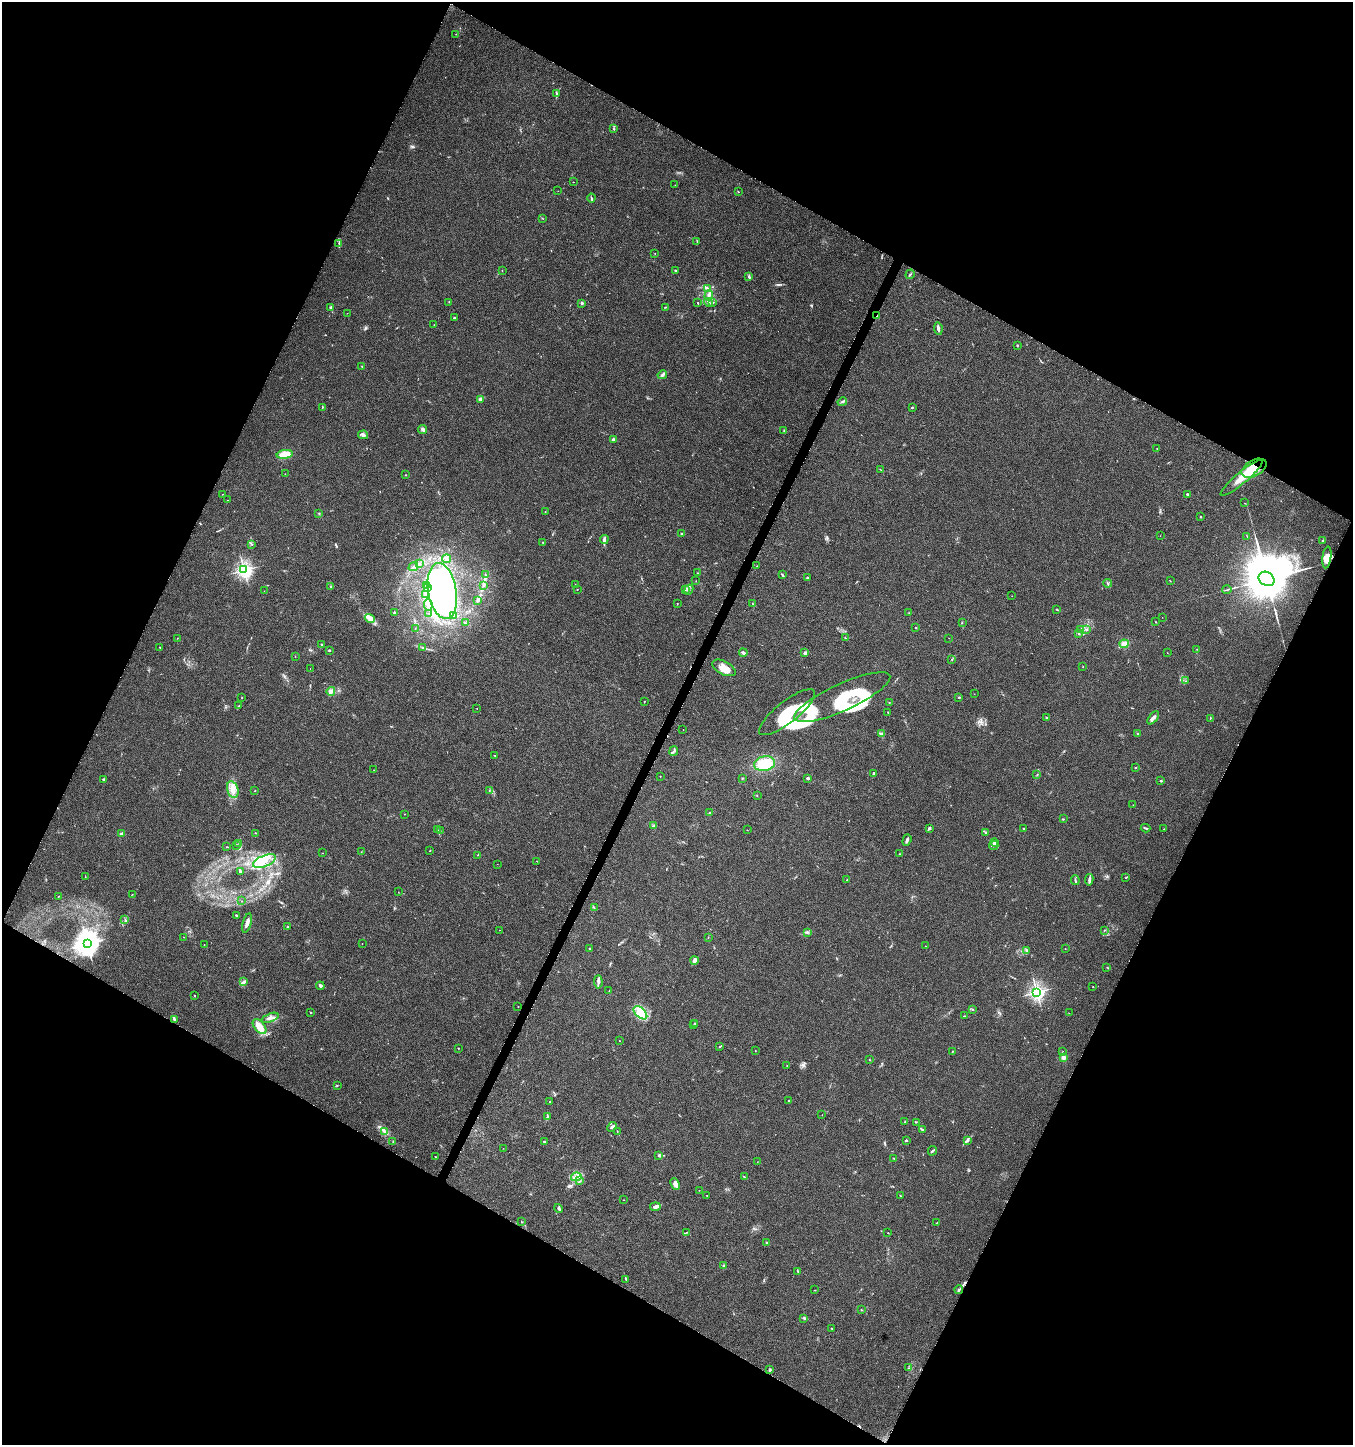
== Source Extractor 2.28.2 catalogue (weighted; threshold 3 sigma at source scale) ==
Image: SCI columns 273-5674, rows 3-5773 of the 5880 x 5785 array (HDU 1 of 3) = the unmasked area's bounding box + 8 px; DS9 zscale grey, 4 x 4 block average (1 PNG px = mean of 4 x 4 image px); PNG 1355 x 1447 px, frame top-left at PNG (2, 2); each listed source drawn as its Kron ellipse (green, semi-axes under 4 px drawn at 4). Shown black and unused: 46% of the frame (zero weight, under 3 of 6 exposures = <1% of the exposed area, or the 3 px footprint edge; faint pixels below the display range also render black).
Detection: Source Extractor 2.28.2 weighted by HDU 2 'WHT'. Background 0.0191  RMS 0.0035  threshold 0.0144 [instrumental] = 3 sigma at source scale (4.09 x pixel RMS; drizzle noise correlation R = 1.36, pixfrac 0.8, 0.0396/0.0396 arcsec/px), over >= 5 px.
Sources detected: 361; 25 inside a brighter object's white glare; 3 cosmic-ray / hot-pixel residue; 3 long thin detections or spike segments (spike, bleed or trail) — neither listed nor drawn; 12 coinciding with a brighter row at this scale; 28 inside a brighter listed object's ellipse — not listed separately; the other 290 listed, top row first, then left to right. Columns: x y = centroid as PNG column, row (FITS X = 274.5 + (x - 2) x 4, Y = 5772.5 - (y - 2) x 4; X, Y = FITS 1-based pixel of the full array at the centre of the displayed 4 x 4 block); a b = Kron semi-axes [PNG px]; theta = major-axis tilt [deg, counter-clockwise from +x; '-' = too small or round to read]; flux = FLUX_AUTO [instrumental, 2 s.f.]
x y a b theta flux
456 34 2 2 - 0.48
557 93 2 2 - 1.2
614 129 2 2 - 1.2
573 182 2 2 - 0.57
675 185 2 2 - 0.5
558 191 2 2 - 0.48
738 192 2 2 - 0.89
591 198 4 2 - 2.3
542 218 3 2 - 0.78
697 241 2 2 - 0.6
339 243 3 2 - 1.5
655 254 2 2 - 0.74
502 270 2 2 - 0.62
675 271 2 2 - 2.3
910 274 5 2 - 1.9
749 277 3 2 - 3.4
708 288 4 2 - 2.2
709 295 5 2 - 4.8
449 302 2 2 - 0.79
709 302 5 2 - 1.9
713 302 2 2 - 0.82
582 303 3 2 - 2.8
698 303 2 2 - 1.2
665 307 2 2 - 0.91
330 308 2 2 - 2.9
347 313 2 2 - 0.33
877 316 2 2 - 4.7
454 318 3 2 - 1.3
434 325 2 2 - 0.53
938 328 6 2 -83 5.7
1017 345 2 2 - 0.77
362 366 2 2 - 0.71
662 375 5 3 - 4.5
481 399 4 3 - 3.6
842 402 5 2 - 2.8
322 407 4 2 - 1.2
912 407 3 2 - 1.4
423 429 4 3 - 4.3
784 430 3 2 - 1.4
363 435 5 3 - 4.2
613 439 3 2 - 4.6
1157 449 2 2 - 0.63
285 454 8 4 7 36
1254 468 13 8 29 44
880 469 3 2 - 0.82
285 474 2 2 - 0.57
405 475 2 2 - 0.79
1242 478 27 5 40 32
222 494 2 2 - 0.41
1187 494 2 2 - 8.4
228 500 2 2 - 0.41
1245 503 2 2 - 0.58
545 512 2 2 - 1.4
319 513 2 2 - 1.2
1201 517 2 2 - 1.2
681 533 2 2 - 3.2
1160 536 2 2 - 0.39
1247 536 2 2 - 0.63
604 539 4 3 - 4.6
1322 540 3 2 - 1.9
543 542 2 2 - 1.3
251 544 2 2 - 1.3
1327 557 11 4 83 14
447 559 4 3 - 3.8
419 563 3 2 - 1.8
757 566 2 2 - 0.48
413 567 5 2 - 3.1
244 570 2 2 - 630
697 573 2 2 - 0.99
485 575 2 2 - 0.99
782 575 4 2 - 2.2
807 578 2 2 - 8.4
1266 579 8 6 -34 23000
696 581 2 2 - 0.38
1170 581 2 2 - 0.71
1108 583 4 2 - 1.8
426 585 2 2 - 0.68
575 585 2 2 - 0.64
483 586 3 2 - 1.4
330 587 3 2 - 1.1
428 587 3 2 - 2.6
577 590 2 2 - 0.76
686 590 3 2 - 1.4
689 590 5 2 - 2.2
1227 590 4 2 - 1.8
264 591 2 2 - 0.48
442 591 28 14 -80 260
426 595 3 2 - 2.7
1012 596 2 2 - 0.32
478 601 3 2 - 0.93
752 603 3 2 - 1.1
677 604 2 2 - 1.1
428 605 6 3 -81 3.7
1057 610 2 2 - 0.73
394 613 3 2 - 2
909 613 2 2 - 0.39
429 614 2 2 - 0.51
454 615 3 2 - 2.8
1162 617 2 2 - 0.3
370 619 5 2 - 5.5
962 622 2 2 - 0.66
1156 622 2 2 - 0.84
465 623 3 2 - 1.5
415 628 2 2 - 0.68
916 628 2 2 - 1.1
1081 629 3 2 - 1.9
1087 629 2 2 - 1.6
1079 634 3 2 - 1.7
177 638 2 2 - 0.55
845 638 2 2 - 0.82
949 638 2 2 - 0.3
321 644 2 2 - 2.3
1124 644 4 4 - 9.5
160 647 2 2 - 0.74
423 648 2 2 - 0.79
1197 649 2 2 - 0.54
329 650 2 2 - 3.8
743 653 4 3 - 4.1
804 653 4 2 - 2.4
1167 653 2 2 - 0.37
295 656 2 2 - 0.43
952 659 2 2 - 0.83
1083 667 2 2 - 0.76
310 668 2 2 - 0.37
724 668 13 6 -27 18
1186 681 2 2 - 1.1
331 691 4 4 - 7.2
974 694 2 2 - 0.38
242 697 2 2 - 0.53
842 697 52 13 25 110
959 697 2 2 - 4.3
644 701 2 2 - 0.8
889 702 2 2 - 1.5
238 706 3 2 - 1.4
477 708 2 2 - 0.52
787 712 34 11 38 66
888 712 2 2 - 0.88
1046 718 3 2 - 1.5
1153 718 8 3 52 6.4
1210 718 2 2 - 0.94
683 729 2 2 - 0.43
882 734 2 2 - 1.2
1137 734 3 2 - 1.8
674 751 5 2 - 3
495 755 2 2 - 0.87
764 764 10 7 11 49
1135 768 2 2 - 2.3
374 770 2 2 - 0.49
874 774 4 2 - 4
1037 774 3 2 - 1.1
660 776 2 2 - 0.92
742 778 2 2 - 0.76
808 778 3 2 - 3.8
104 780 2 2 - 1.4
1161 781 2 2 - 7.2
233 789 8 5 -74 18
489 790 2 2 - 1
255 791 2 2 - 0.98
757 796 2 2 - 0.55
1133 805 2 2 - 0.55
710 813 3 2 - 3.1
404 814 2 2 - 0.68
1063 819 2 2 - 0.76
654 826 2 2 - 1.2
929 828 2 2 - 5.2
1145 828 5 2 - 2.6
1023 829 3 2 - 1.5
1164 829 2 2 - 0.66
437 830 2 2 - 0.63
747 830 2 2 - 0.53
440 831 2 2 - 0.98
256 833 2 2 - 1.2
986 833 3 2 - 0.91
122 834 2 2 - 22
907 840 6 2 70 5.5
994 842 4 2 - 1.9
239 843 2 2 - 0.46
237 845 2 2 - 0.94
994 846 5 2 - 3.3
227 847 3 2 - 0.84
430 851 2 2 - 0.78
361 852 2 2 - 0.62
323 853 2 2 - 0.36
900 854 2 2 - 1.3
478 855 2 2 - 0.47
264 861 12 5 22 23
537 861 2 2 - 0.59
497 864 2 2 - 0.39
241 872 3 2 - 6.9
85 877 2 2 - 0.57
1126 877 3 2 - 1.1
847 880 2 2 - 0.87
1075 880 5 2 - 1.9
1089 880 6 2 81 4.1
398 892 2 2 - 0.54
132 894 2 2 - 0.57
59 896 3 2 - 0.69
242 901 2 2 - 0.33
594 908 2 2 - 1.1
236 915 2 2 - 2.1
125 919 2 2 - 0.96
247 923 10 3 73 8.9
288 926 3 2 - 1.7
499 930 2 2 - 0.41
1104 931 2 2 - 0.61
808 932 2 2 - 0.64
184 937 2 2 - 0.46
708 937 3 2 - 0.52
87 944 4 4 - 1600
362 944 2 2 - 0.61
204 945 2 2 - 0.7
925 946 2 2 - 0.65
590 948 2 2 - 3
1065 949 2 2 - 0.46
1027 950 2 2 - 0.87
694 960 4 4 - 4.9
1107 967 2 2 - 0.84
244 982 3 2 - 2.8
598 982 6 3 -86 5.1
320 986 4 3 - 3.5
1093 987 2 2 - 0.62
609 991 2 2 - 0.6
1037 992 2 2 - 650
194 995 2 2 - 0.95
518 1006 2 2 - 0.56
973 1009 3 2 - 1.2
311 1012 2 2 - 0.82
640 1013 8 5 -43 16
1069 1013 2 2 - 0.33
964 1016 2 2 - 1.1
270 1018 9 3 20 7.3
175 1020 4 2 - 2.3
695 1023 2 2 - 1.7
694 1025 2 2 - 0.96
259 1027 8 5 -48 30
619 1040 2 2 - 0.46
720 1046 2 2 - 1.3
458 1048 2 2 - 0.74
755 1051 2 2 - 0.7
953 1051 2 2 - 0.86
1063 1052 2 2 - 0.71
1063 1057 2 2 - 44
870 1060 2 2 - 1.1
787 1066 2 2 - 0.41
337 1085 2 2 - 1.1
789 1101 2 2 - 1.6
549 1102 2 2 - 0.9
822 1115 2 2 - 0.45
547 1117 2 2 - 1
905 1122 3 2 - 1.8
916 1122 2 2 - 1.4
612 1127 5 2 - 3.8
922 1130 3 2 - 3.1
384 1131 4 2 - 3.4
617 1131 2 2 - 0.76
968 1140 2 2 - 1.5
544 1141 2 2 - 2.8
906 1141 3 2 - 1.9
393 1142 2 2 - 0.71
503 1148 2 2 - 0.41
932 1151 5 2 - 2.8
659 1155 4 2 - 1.6
435 1157 2 2 - 0.69
893 1158 2 2 - 1.3
757 1161 2 2 - 0.36
576 1177 5 2 - 4.8
744 1177 2 2 - 1.2
579 1181 2 2 - 1.3
675 1184 6 3 -63 11
699 1190 2 2 - 0.36
706 1195 2 2 - 0.45
900 1195 2 2 - 0.97
623 1200 2 2 - 0.44
655 1207 5 3 - 4.8
559 1208 4 3 - 3
521 1222 2 2 - 0.76
936 1223 2 2 - 0.7
687 1232 2 2 - 0.73
888 1233 2 2 - 0.88
767 1242 3 2 - 1.5
724 1265 2 2 - 1.6
798 1271 2 2 - 1.2
626 1279 2 2 - 1.1
815 1290 2 2 - 0.63
959 1290 4 2 - 2.9
861 1310 2 2 - 1.1
803 1318 2 2 - 0.92
832 1329 3 2 - 1
909 1368 2 2 - 0.83
770 1370 4 2 - 2.1
Overlapping masked pixels (flux is a lower limit): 2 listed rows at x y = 877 316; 1254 468
Diffuse or blended objects may show on this block-average render without a row.